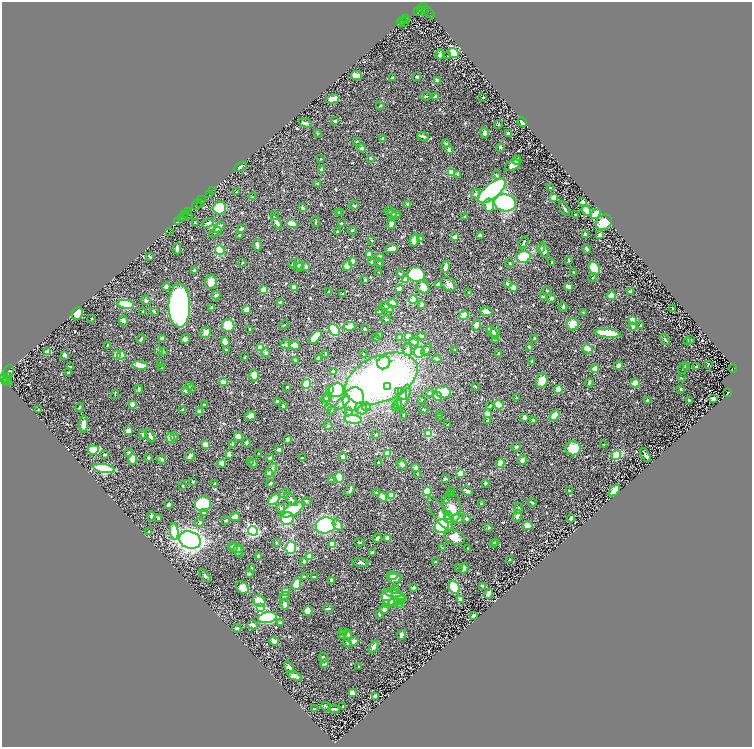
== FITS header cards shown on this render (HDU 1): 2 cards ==
NAXIS1  =                 1500
NAXIS2  =                 1490

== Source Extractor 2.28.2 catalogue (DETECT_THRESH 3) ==
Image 1500 x 1490 px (HDU 1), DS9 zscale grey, zoomed out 1/2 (1 PNG px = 2 x 2 image px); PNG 754 x 749 px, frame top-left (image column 1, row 1490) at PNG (2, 2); each listed source drawn as its Kron ellipse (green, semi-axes under 4 px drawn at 4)
Background 0.614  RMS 0.025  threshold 0.0753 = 3 sigma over >= 5 px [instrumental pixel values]
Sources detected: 697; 38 cannot appear on this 1/2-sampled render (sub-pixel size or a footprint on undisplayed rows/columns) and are neither listed nor drawn; of the other 659, the 500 brightest by FLUX_AUTO listed and drawn (159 fainter detections omitted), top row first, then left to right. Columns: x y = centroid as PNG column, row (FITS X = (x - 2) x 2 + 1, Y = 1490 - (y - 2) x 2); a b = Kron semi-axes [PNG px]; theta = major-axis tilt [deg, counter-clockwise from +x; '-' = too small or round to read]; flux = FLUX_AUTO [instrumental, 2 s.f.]
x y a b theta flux
424 7 2 2 - 290
424 9 3 2 - 94
420 10 3 2 - 110
418 11 2 2 - 100
425 11 3 2 - 100
429 12 7 2 -47 34
406 18 4 3 - 120
402 21 2 2 - 100
406 21 2 1 - 50
400 22 3 2 - 140
404 22 2 1 - 18
454 53 5 4 - 160
440 55 5 2 - 22
448 56 3 2 - 3.3
356 76 5 3 - 78
417 77 4 3 - 6.7
393 78 2 2 - 16
438 80 3 3 - 24
425 96 5 3 - 4.8
435 96 4 3 - 9.9
483 97 2 2 - 4
333 99 7 4 13 79
380 106 4 2 - 5.5
335 121 3 2 - 9.6
522 122 5 3 - 26
305 123 6 2 -18 8.5
498 125 4 3 - 3.6
318 133 3 3 - 4.1
485 133 5 3 - 12
508 133 3 3 - 26
423 136 5 3 - 13
382 138 4 3 - 5.7
357 141 3 2 - 3.6
446 143 4 3 - 9.6
500 147 3 3 - 12
362 148 4 4 - 14
449 150 4 3 - 18
370 158 3 3 - 4.2
321 159 3 3 - 3.4
517 160 5 4 - 19
513 165 8 5 23 29
240 167 7 3 30 12
322 170 4 3 - 27
451 172 3 3 - 54
458 174 3 3 - 9.7
497 175 5 3 - 8.5
318 184 3 3 - 17
550 188 3 2 - 8
212 191 2 1 - 85
492 191 16 7 40 700
237 192 3 2 - 4.5
209 194 3 1 - 10
475 194 5 4 - 10
253 197 3 3 - 3.5
554 197 3 3 - 81
202 200 2 2 - 320
583 202 3 3 - 13
505 203 11 8 -11 460
197 204 5 2 - 930
201 204 3 1 - 27
407 204 4 3 - 4
354 205 4 2 - 7.7
489 205 6 5 - 52
220 208 6 6 - 250
302 208 3 3 - 9.2
564 208 8 2 -61 10
189 211 3 2 - 200
389 211 4 3 - 6.5
586 211 5 3 - 63
341 212 3 2 - 4.2
338 213 4 3 - 6.2
392 214 4 3 - 23
575 214 3 1 - 3.2
596 214 6 3 47 100
185 215 3 2 - 320
188 215 4 2 - 92
396 215 4 2 - 4.2
275 216 4 3 - 6.4
183 217 3 1 - 82
465 217 4 2 - 8.2
182 219 3 2 - 29
177 222 3 2 - 130
276 222 8 3 -59 29
316 222 5 2 - 4.7
604 222 9 7 35 87
195 223 3 2 - 7.3
208 223 6 4 25 12
341 223 3 3 - 3.5
292 224 6 3 -16 55
391 224 4 3 - 39
219 227 6 4 45 29
241 229 3 3 - 16
352 230 4 2 - 5.4
170 231 2 1 - 6.2
337 231 3 2 - 4.8
215 232 7 3 33 7
240 235 3 3 - 7.3
481 235 3 2 - 26
586 235 4 2 - 31
599 235 2 2 - 29
455 237 4 3 - 15
420 238 4 3 - 4.5
414 240 6 4 74 30
372 241 2 2 - 3.5
523 242 6 2 59 6.2
257 245 6 3 -87 10
540 248 3 3 - 26
177 249 6 2 -87 12
392 249 6 3 2 36
586 249 5 3 - 15
220 250 5 4 - 80
544 251 7 4 -81 33
369 254 4 3 - 35
150 257 4 2 - 4.5
524 257 7 6 - 200
380 258 3 3 - 35
569 260 2 2 - 9.7
352 261 3 2 - 55
372 262 3 3 - 11
552 262 2 2 - 5.9
242 263 2 2 - 3.3
379 263 4 3 - 3.9
510 263 4 2 - 4.3
293 264 4 3 - 6.5
298 264 5 4 - 16
347 266 5 4 - 42
299 267 5 3 - 7.1
306 267 3 3 - 11
445 267 6 3 74 32
594 268 7 5 -71 200
194 270 4 2 - 11
379 272 3 2 - 4.1
574 272 4 2 - 5.1
400 274 2 2 - 17
416 274 9 7 -17 260
593 278 4 3 - 4.9
365 280 4 3 - 5.9
406 280 3 3 - 64
211 282 7 6 - 38
507 283 3 2 - 21
449 284 8 6 -39 17
438 285 3 3 - 24
166 287 4 3 - 13
294 287 4 3 - 36
423 287 7 5 -52 39
513 287 3 3 - 62
569 287 4 3 - 39
399 289 3 2 - 23
264 290 4 3 - 90
329 291 4 2 - 5.1
547 291 2 2 - 5.2
469 292 3 2 - 3.2
630 292 4 3 - 7.9
342 294 3 3 - 3.6
216 295 4 3 - 9.2
612 296 4 4 - 65
543 297 4 3 - 9.5
551 298 4 4 - 8.4
146 300 5 3 - 9.2
413 300 4 3 - 85
280 303 3 3 - 11
392 303 5 3 - 32
126 304 8 4 -9 230
386 305 3 2 - 11
421 305 4 2 - 21
179 306 22 11 -90 1700
212 307 4 3 - 4.3
387 307 7 3 -35 25
563 307 5 3 - 7.2
246 309 4 3 - 44
672 309 3 1 - 3.4
143 311 2 2 - 5.5
154 311 3 3 - 4.2
379 312 3 2 - 3.3
486 312 6 4 -9 29
77 313 6 5 - 58
583 313 4 2 - 3.5
464 315 5 4 - 46
92 319 2 2 - 3.5
386 319 4 2 - 4.2
123 320 5 4 - 14
632 320 3 2 - 69
573 324 6 6 - 71
284 325 5 2 - 3.2
476 325 5 4 - 33
228 326 6 6 - 140
350 326 6 3 6 35
633 326 3 3 - 11
640 326 3 3 - 3.2
365 329 2 2 - 9.4
250 330 2 2 - 6.4
334 330 6 4 -52 200
206 332 5 5 - 19
492 332 7 3 -46 19
495 332 7 3 -87 19
607 333 13 4 -5 170
380 335 3 3 - 8.3
422 336 4 3 - 8.1
315 337 9 4 46 94
400 337 3 3 - 19
409 337 4 3 - 67
376 338 2 2 - 8.1
141 339 5 2 - 8.4
162 339 4 3 - 25
185 339 5 4 - 12
495 339 3 3 - 6.2
535 339 3 2 - 20
665 339 6 2 -51 5.2
691 340 4 3 - 6.2
688 341 4 3 - 11
225 342 5 4 - 45
414 342 4 4 - 12
285 344 5 2 - 5.3
108 346 3 2 - 6
295 346 5 4 - 30
529 347 4 3 - 6.5
261 348 4 4 - 92
226 349 2 2 - 4.3
427 349 7 4 56 12
455 349 3 2 - 4.7
588 349 5 3 - 86
158 350 4 3 - 3.6
407 350 6 4 -85 15
47 352 4 3 - 25
163 352 3 3 - 5.4
419 352 5 5 - 190
266 353 4 4 - 6.3
363 354 2 2 - 6
498 354 3 2 - 6.6
65 355 4 3 - 17
117 355 4 3 - 53
121 355 4 3 - 120
326 355 3 2 - 14
245 357 2 2 - 3.4
319 358 2 2 - 15
437 359 4 3 - 6.9
296 361 3 3 - 9.4
532 362 3 2 - 8.3
384 363 7 6 - 56
161 364 4 2 - 3.6
708 364 3 2 - 3.4
140 365 7 4 -9 79
70 366 2 2 - 3.7
618 366 5 4 - 17
686 366 4 3 - 4.1
696 367 2 2 - 5.9
162 368 3 2 - 6.6
683 368 6 3 65 5.8
733 368 4 2 - 44
595 369 4 3 - 68
8 372 7 5 58 1700
333 372 3 3 - 32
68 373 3 3 - 6.1
254 375 5 5 - 51
8 376 2 2 - 180
4 378 5 3 - 360
681 378 3 2 - 3.3
8 379 4 2 - 35
381 379 38 23 24 2000
542 381 7 6 - 56
7 382 5 3 - 170
223 382 4 3 - 38
589 383 4 3 - 8.4
635 383 5 4 - 48
307 384 5 4 - 140
189 385 3 3 - 8.5
387 386 3 3 - 60
287 387 2 2 - 4.5
475 387 3 3 - 3.6
139 389 5 3 - 7.9
191 389 2 2 - 3.2
330 389 4 3 - 14
558 389 4 3 - 45
680 389 2 2 - 9.4
185 390 3 2 - 8.8
337 390 7 7 - 260
399 392 3 3 - 33
443 392 8 6 -16 76
429 393 3 3 - 7.8
728 393 4 2 - 76
403 394 6 4 -66 12
115 395 4 2 - 3.7
437 396 4 3 - 100
325 398 4 3 - 5.4
328 398 4 4 - 8.7
404 398 14 5 71 25
516 398 3 2 - 3.4
713 398 3 2 - 15
353 399 12 10 63 370
422 400 3 2 - 3.4
647 400 2 2 - 6
689 400 3 2 - 4.6
277 401 3 2 - 11
342 403 9 4 41 61
132 404 4 3 - 16
397 404 5 3 - 4.6
204 405 3 3 - 3.9
499 405 5 3 - 200
283 406 2 2 - 11
490 406 4 3 - 3.8
80 407 5 3 - 5.2
329 407 3 3 - 14
366 407 4 4 - 6.9
396 407 4 3 - 6.5
361 408 6 5 - 22
183 409 3 3 - 8.6
38 410 2 2 - 5.1
424 410 4 3 - 5.4
199 411 3 3 - 31
331 411 3 3 - 3.3
348 411 3 3 - 4.3
439 414 3 3 - 15
487 414 4 3 - 52
403 415 3 2 - 3.3
554 415 6 4 52 48
250 416 6 4 19 22
439 417 2 2 - 5.7
524 418 3 3 - 22
353 419 9 3 -5 200
487 421 4 3 - 5
533 421 4 3 - 6.3
84 424 8 4 88 35
448 424 4 2 - 3.6
328 426 4 3 - 6.5
128 431 3 3 - 29
143 434 4 3 - 8.4
376 434 3 3 - 4.7
429 434 3 3 - 270
150 436 7 3 -68 15
174 436 3 3 - 5.6
238 437 5 4 - 25
171 438 5 4 - 40
287 440 2 2 - 24
246 443 5 3 - 8.4
206 444 3 3 - 39
604 444 3 3 - 4.4
233 445 4 3 - 19
516 447 5 3 - 6
573 448 8 7 - 140
279 449 3 3 - 16
93 450 5 4 - 130
129 452 3 3 - 4.5
387 453 4 3 - 100
229 454 4 3 - 20
259 454 3 2 - 4.3
105 455 4 3 - 4.1
616 455 5 4 - 100
645 455 8 2 -61 13
190 456 6 3 55 16
343 457 4 3 - 14
148 458 4 3 - 5.7
270 458 3 3 - 10
302 458 2 2 - 5.6
133 459 5 4 - 43
162 459 5 3 - 5.4
522 460 5 4 - 19
250 461 3 3 - 4.6
379 462 3 2 - 4.1
222 463 4 3 - 33
253 463 5 3 - 12
500 463 5 4 - 32
402 464 5 4 - 23
415 467 3 3 - 22
104 469 11 4 -10 400
271 471 8 4 60 19
461 473 4 2 - 73
269 474 3 3 - 55
418 474 3 3 - 4.9
339 477 5 3 - 150
332 479 4 3 - 4.1
445 479 3 2 - 12
193 482 3 2 - 4.9
215 483 2 2 - 6.1
270 483 3 3 - 7.7
485 483 2 2 - 12
183 486 2 2 - 5.1
350 490 6 3 53 9.8
452 490 3 2 - 3.2
614 490 7 3 52 100
427 491 4 4 - 81
467 491 6 2 -31 16
569 491 3 2 - 3.5
284 493 6 3 27 5.9
377 493 3 2 - 6.1
450 493 3 3 - 3.7
392 495 4 3 - 79
382 497 5 3 - 38
291 499 8 3 -46 11
274 500 6 3 40 150
445 500 4 3 - 14
307 501 5 3 - 4.7
532 502 4 3 - 7.7
482 503 3 3 - 3.5
168 504 3 2 - 24
203 504 8 7 - 320
281 508 4 4 - 6.3
452 508 15 9 90 96
518 509 5 3 - 9.1
293 510 12 5 30 250
204 513 4 3 - 8.3
440 514 20 6 -55 34
448 515 4 3 - 89
151 516 4 3 - 7.5
517 516 6 3 67 17
235 517 5 2 - 58
159 518 3 2 - 8
458 518 5 5 - 18
571 518 4 3 - 17
287 519 6 6 - 210
449 519 5 3 - 62
466 519 4 3 - 9.7
226 520 4 2 - 7.4
199 522 5 4 - 7
326 525 10 8 12 560
338 525 6 3 -55 33
442 526 7 6 - 510
528 526 5 4 - 47
489 528 3 3 - 5.5
174 531 8 4 -83 160
253 531 5 4 - 730
149 532 3 2 - 7.3
454 537 11 7 -16 70
377 538 5 2 - 6.4
387 538 4 3 - 23
190 540 11 8 -19 2800
359 542 5 2 - 5.8
496 542 4 3 - 5.6
276 543 3 2 - 3.4
493 543 3 3 - 5.3
333 544 4 3 - 96
236 547 8 4 -22 39
442 547 4 3 - 4.4
233 548 5 3 - 14
291 548 6 5 - 200
467 548 2 2 - 4.6
238 551 7 4 -69 7.7
372 552 3 2 - 13
309 556 4 3 - 86
259 557 2 2 - 25
509 560 2 2 - 5.3
304 561 4 3 - 6.5
436 562 3 2 - 5.1
361 563 8 4 -6 15
459 567 3 3 - 3.6
251 568 4 2 - 6.1
464 568 5 4 - 16
249 574 4 2 - 5.7
392 575 5 3 - 12
205 576 7 3 -54 8.3
304 576 3 2 - 4.2
314 577 3 2 - 4.8
394 578 7 5 10 43
332 581 4 3 - 12
297 584 6 4 72 99
482 586 3 2 - 8.4
454 587 7 5 -66 220
242 588 7 5 -43 31
414 588 4 3 - 16
395 590 4 3 - 4.3
285 591 3 3 - 31
395 594 12 4 -20 45
488 594 5 2 - 16
285 596 5 2 - 4.3
388 598 8 6 -58 170
401 599 2 2 - 45
460 599 2 2 - 37
259 601 6 5 - 62
396 601 10 4 25 28
386 603 4 3 - 16
285 604 5 4 - 25
400 605 3 3 - 11
260 607 4 3 - 370
328 608 5 2 - 10
384 609 4 4 - 19
308 611 5 4 - 34
379 614 4 3 - 8
474 615 3 3 - 11
267 618 9 5 9 380
280 623 4 3 - 8.3
253 625 5 3 - 23
237 628 5 3 - 8.1
344 632 3 3 - 3.5
348 634 5 3 - 8.1
342 635 3 2 - 5.5
401 635 4 3 - 18
274 641 5 3 - 22
353 641 5 3 - 37
347 643 4 3 - 4.5
374 647 7 4 62 18
323 658 5 3 - 11
324 663 5 3 - 13
359 666 3 2 - 4
289 667 6 3 -54 23
295 676 8 4 -24 25
352 693 4 3 - 32
375 696 4 3 - 21
343 706 2 2 - 4.8
326 707 5 3 - 5.8
314 709 2 2 - 4.1
334 709 6 2 -9 8.7
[159 fainter detections neither listed nor drawn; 38 sub-pixel or undisplayed-footprint detections neither listed nor drawn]